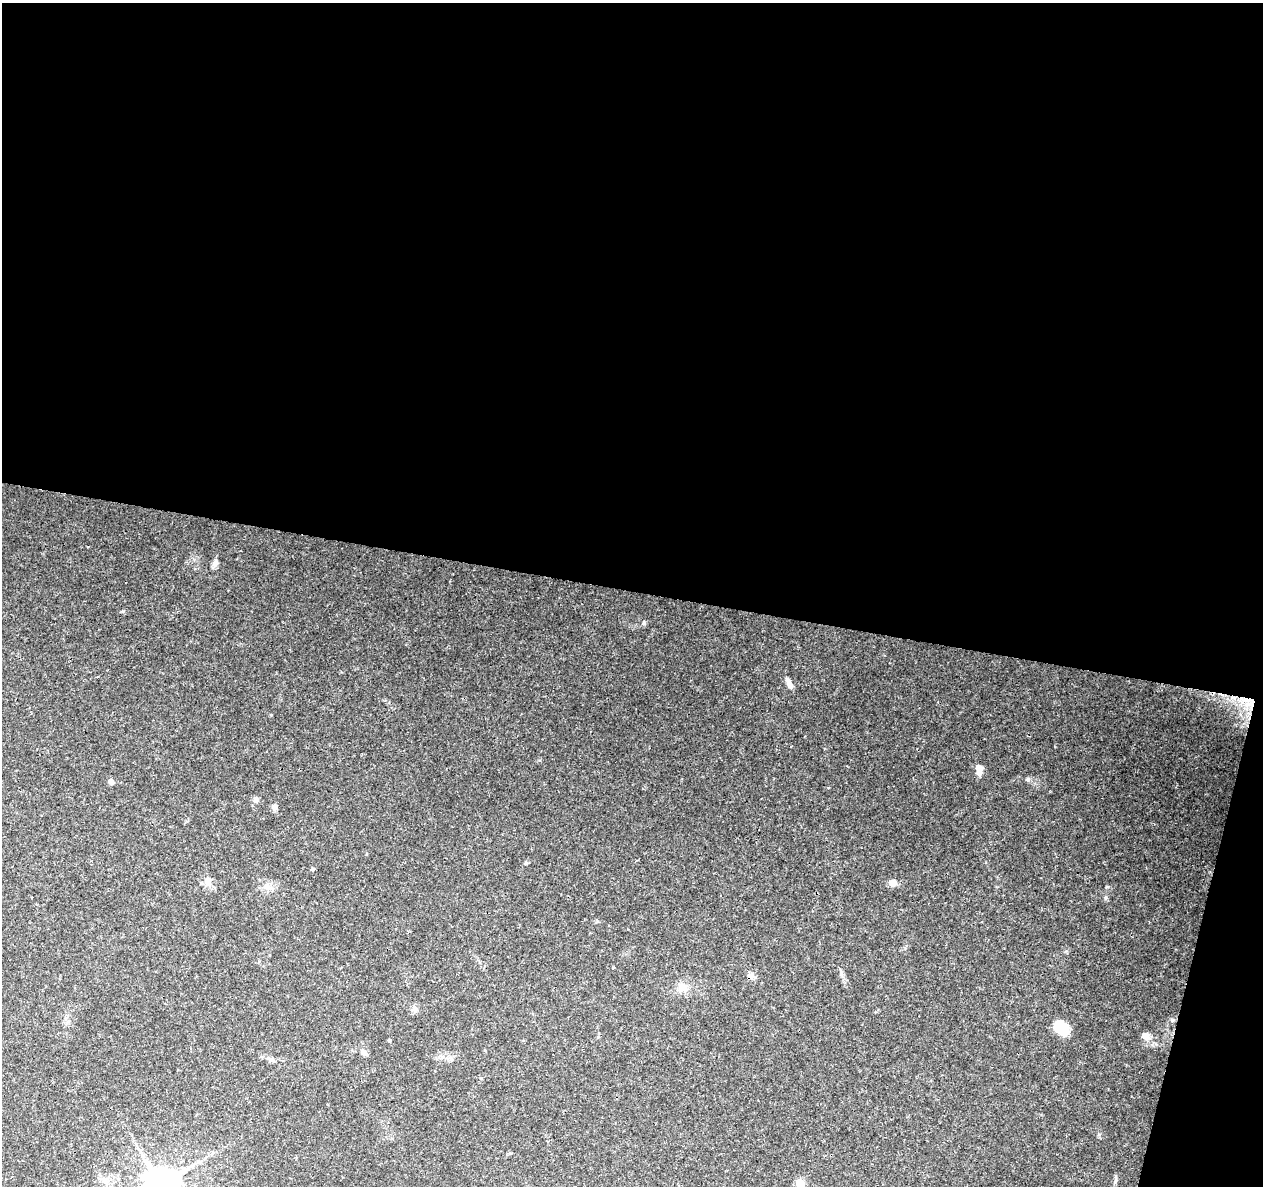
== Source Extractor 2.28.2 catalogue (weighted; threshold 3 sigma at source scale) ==
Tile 4 of 4 x 4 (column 4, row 1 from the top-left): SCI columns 3783-5043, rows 3776-4959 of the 5053 x 5244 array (HDU 1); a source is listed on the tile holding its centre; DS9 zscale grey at full resolution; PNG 1265 x 1188 px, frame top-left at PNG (2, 3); no overlay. Shown black and unused: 52% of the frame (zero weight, under 3 of 4 exposures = <1% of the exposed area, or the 3 px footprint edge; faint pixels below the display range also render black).
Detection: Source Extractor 2.28.2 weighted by HDU 2 'WHT'; one run over the whole footprint, this tile lists its part. Background 0.0901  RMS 0.0035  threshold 0.0156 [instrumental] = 3 sigma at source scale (4.5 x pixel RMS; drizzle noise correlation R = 1.50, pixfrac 1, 0.0396/0.0396 arcsec/px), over >= 5 px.
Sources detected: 25; all 25 listed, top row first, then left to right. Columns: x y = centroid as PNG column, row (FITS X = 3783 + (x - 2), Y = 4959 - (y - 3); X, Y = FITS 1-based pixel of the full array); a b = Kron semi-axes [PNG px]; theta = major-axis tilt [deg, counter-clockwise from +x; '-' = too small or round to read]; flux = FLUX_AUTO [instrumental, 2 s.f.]
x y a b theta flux
215 563 9 7 77 1.5
644 623 7 3 82 0.5
789 683 13 6 -62 1.8
1246 700 24 5 -12 4
979 770 14 7 -88 2.6
1028 779 5 5 - 0.6
111 782 6 5 - 1.5
256 800 7 6 - 1.2
312 869 5 4 - 0.45
207 881 14 8 -59 2.4
893 883 10 7 4 2
1105 898 6 4 73 0.5
841 973 9 4 -82 0.8
751 976 8 7 - 1.4
682 987 13 11 -16 3.4
414 1009 8 5 6 0.95
1061 1028 17 12 -50 7.7
1146 1036 12 9 -89 2
389 1040 4 4 - 0.41
363 1052 9 6 -31 1.3
270 1059 10 4 -26 1
105 1180 10 4 -90 1
1115 1180 8 3 71 0.63
800 1183 5 5 - 10
161 1185 10 9 - 760
Overlapping masked pixels (flux is a lower limit): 2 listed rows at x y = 1246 700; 751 976
Isophote crosses this tile's border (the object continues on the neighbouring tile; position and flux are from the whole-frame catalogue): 2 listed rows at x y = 800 1183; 161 1185
Unlisted compact peaks at least as high as the median listed source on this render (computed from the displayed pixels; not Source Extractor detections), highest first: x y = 1107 887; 123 611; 1099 1134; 526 863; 271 715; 1066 951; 905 948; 597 921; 613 967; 540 760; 273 807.